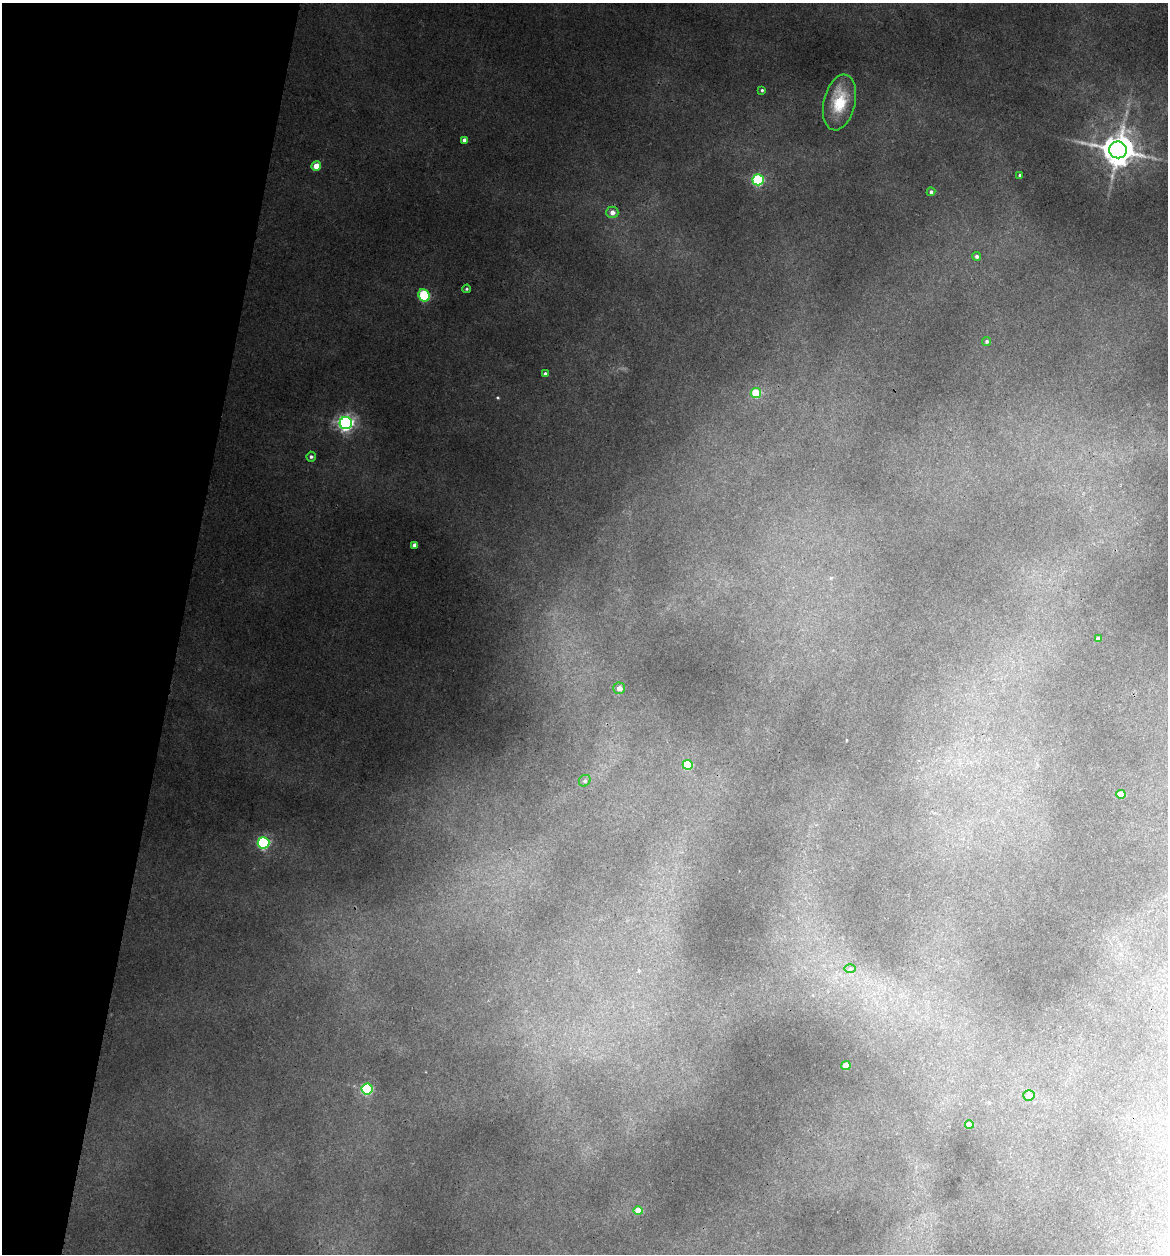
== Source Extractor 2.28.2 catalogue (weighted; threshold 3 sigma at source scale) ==
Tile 9 of 4 x 4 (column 1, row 3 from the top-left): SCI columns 121-1286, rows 1253-2504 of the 5028 x 5010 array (HDU 1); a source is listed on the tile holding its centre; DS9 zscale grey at full resolution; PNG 1170 x 1256 px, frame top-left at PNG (2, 3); each listed source drawn as its Kron ellipse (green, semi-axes under 4 px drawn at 4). Shown black and unused: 15% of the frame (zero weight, under 3 of 4 exposures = <1% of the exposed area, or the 3 px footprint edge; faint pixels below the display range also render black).
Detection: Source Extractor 2.28.2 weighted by HDU 2 'WHT'; one run over the whole footprint, this tile lists its part. Background 0.0841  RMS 0.0075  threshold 0.0338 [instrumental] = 3 sigma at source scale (4.5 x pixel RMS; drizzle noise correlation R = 1.50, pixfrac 1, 0.05/0.05 arcsec/px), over >= 5 px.
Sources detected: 30; all 30 listed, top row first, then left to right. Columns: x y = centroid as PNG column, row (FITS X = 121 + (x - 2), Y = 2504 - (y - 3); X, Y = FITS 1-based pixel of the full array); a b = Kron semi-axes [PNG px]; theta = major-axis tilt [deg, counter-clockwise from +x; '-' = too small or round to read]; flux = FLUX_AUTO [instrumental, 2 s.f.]
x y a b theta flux
762 90 3 3 - 0.87
840 102 28 15 77 21
464 140 4 4 - 2.5
1118 150 9 8 - 1300
316 166 5 4 - 10
1020 175 4 3 - 1.1
758 180 5 5 - 72
931 192 4 4 - 1.6
612 212 6 6 - 3.8
977 256 4 4 - 1.6
467 289 4 3 - 0.88
424 295 6 5 - 46
987 341 4 4 - 1.1
545 374 4 4 - 1.8
756 393 5 5 - 23
346 423 6 6 - 230
311 457 5 4 - 1.4
414 545 4 4 - 2.6
1098 639 4 4 - 3.1
619 688 6 6 - 4.9
688 765 5 5 - 20
585 781 6 5 - 1.5
1121 794 5 4 - 9.4
264 843 6 5 - 94
850 969 6 4 1 1.3
846 1066 4 4 - 12
367 1089 5 5 - 74
1029 1095 6 5 - 6.6
969 1125 4 4 - 7.1
638 1211 5 4 - 10